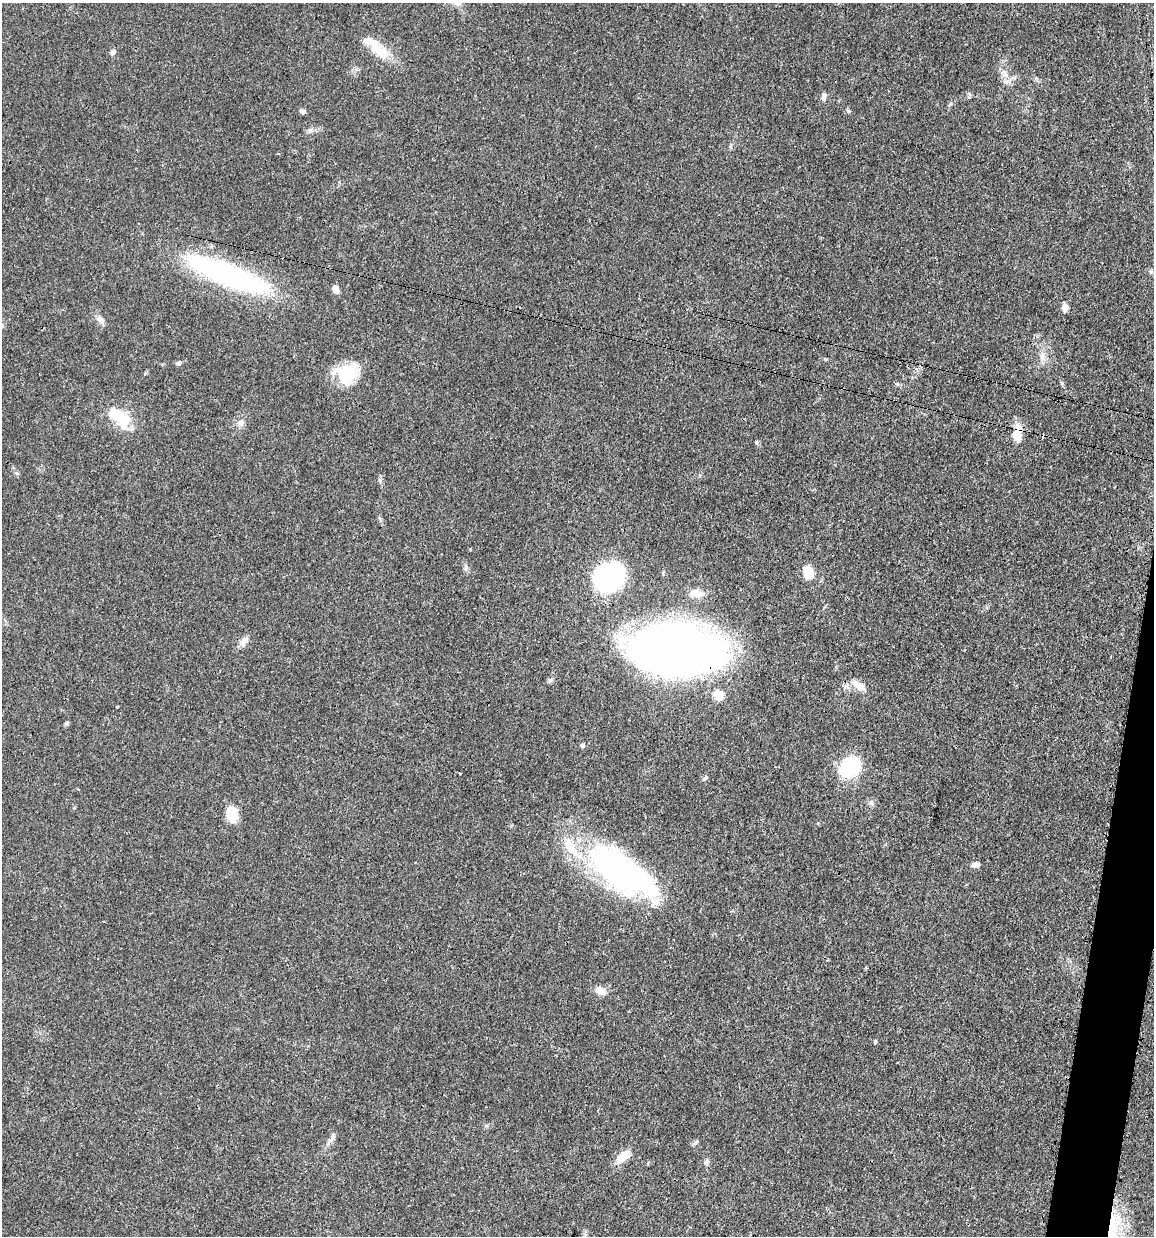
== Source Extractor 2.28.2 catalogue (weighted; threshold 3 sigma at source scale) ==
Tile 6 of 4 x 4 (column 2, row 2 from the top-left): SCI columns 1399-2550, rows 2477-3710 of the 4983 x 4952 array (HDU 1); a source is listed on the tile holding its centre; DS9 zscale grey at full resolution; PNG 1156 x 1238 px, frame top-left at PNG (2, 3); no overlay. Shown black and unused: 2% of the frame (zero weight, under 3 of 4 exposures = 1% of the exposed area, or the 3 px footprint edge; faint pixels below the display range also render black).
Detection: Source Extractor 2.28.2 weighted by HDU 2 'WHT'; one run over the whole footprint, this tile lists its part. Background 0.0209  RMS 0.0023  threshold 0.0103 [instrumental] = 3 sigma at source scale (4.5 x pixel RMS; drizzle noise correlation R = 1.50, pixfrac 1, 0.05/0.05 arcsec/px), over >= 5 px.
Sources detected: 50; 6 inside a brighter object's white glare — not listed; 3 inside a brighter listed object's ellipse — not listed separately; the other 41 listed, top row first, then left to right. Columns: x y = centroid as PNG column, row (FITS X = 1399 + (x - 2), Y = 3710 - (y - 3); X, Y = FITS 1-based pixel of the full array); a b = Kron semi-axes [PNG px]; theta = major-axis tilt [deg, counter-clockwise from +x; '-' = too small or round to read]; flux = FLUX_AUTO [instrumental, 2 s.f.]
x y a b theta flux
379 51 30 14 -33 5.4
113 52 6 6 - 0.65
1004 74 13 7 -39 1.7
1036 79 6 5 - 0.39
824 97 10 6 85 0.84
303 111 7 6 - 0.51
227 274 99 23 -21 45
335 289 10 7 -70 1.1
1065 308 10 7 -88 1.3
100 319 11 7 -29 1
1042 356 10 5 63 0.94
825 359 5 3 - 0.23
178 363 8 5 8 0.49
349 373 35 22 -5 8
122 421 26 19 -79 5.9
241 423 9 5 -19 0.79
1018 430 25 8 -86 2.9
813 490 5 3 - 0.23
466 567 7 4 -89 0.49
808 572 13 10 -80 3.9
609 577 20 17 20 55
696 593 19 10 -12 2.5
244 641 14 7 51 1.6
673 649 59 31 -5 340
859 686 18 9 -39 2.2
719 695 14 11 -37 2.6
67 723 7 4 54 0.37
582 746 5 5 - 0.51
850 767 17 13 46 21
459 773 3 2 - 0.27
705 778 8 4 45 0.39
232 814 16 11 -79 5.3
975 865 11 6 3 0.92
617 869 89 33 -37 55
600 991 13 9 -25 1.9
875 1042 5 5 - 0.27
333 1136 7 4 -72 0.42
696 1142 8 4 45 0.43
623 1157 21 10 42 3.1
707 1162 7 5 44 0.49
1113 1229 44 18 81 13
Overlapping masked pixels (flux is a lower limit): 4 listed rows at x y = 1018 430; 609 577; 673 649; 1113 1229
Isophote crosses this tile's border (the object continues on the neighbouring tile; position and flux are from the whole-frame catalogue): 1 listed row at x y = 1113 1229
Unlisted compact peaks at least as high as the median listed source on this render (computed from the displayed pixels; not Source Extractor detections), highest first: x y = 848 111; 1062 383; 380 481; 756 443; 897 384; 871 803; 17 473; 310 130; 117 707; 950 104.